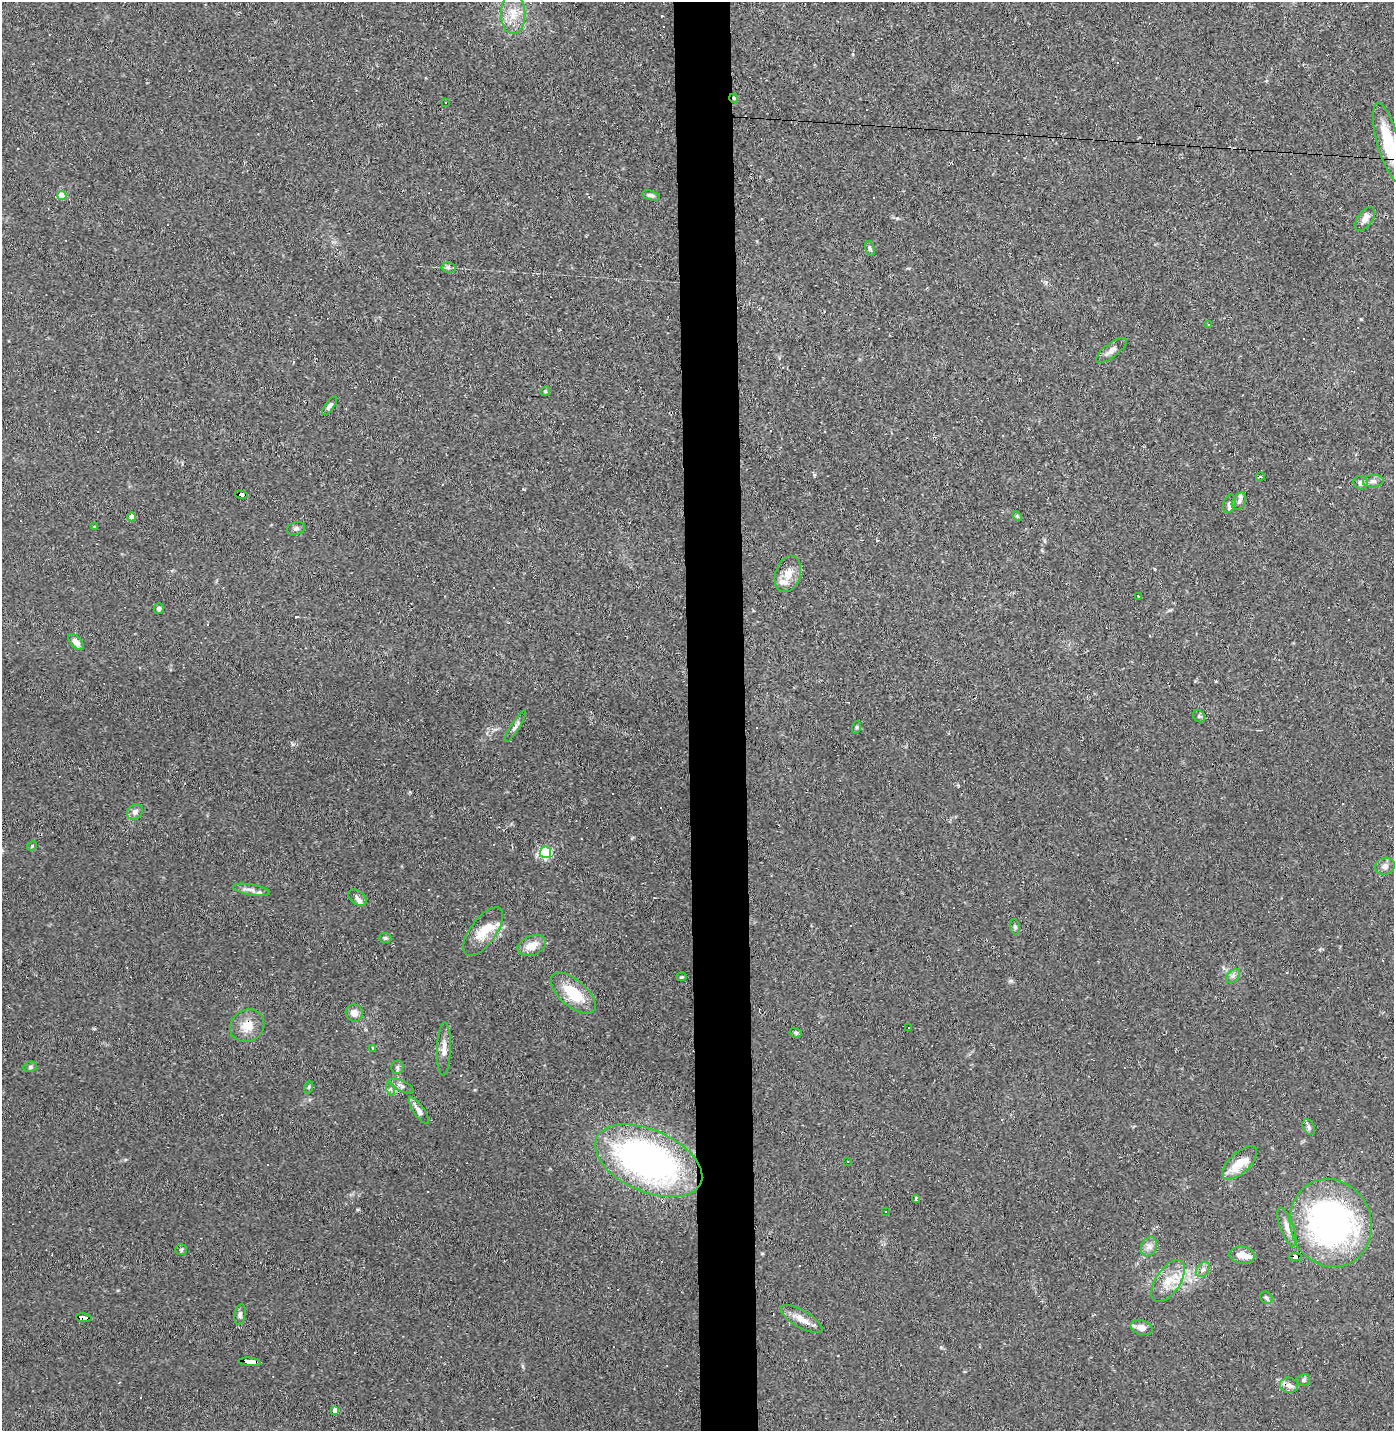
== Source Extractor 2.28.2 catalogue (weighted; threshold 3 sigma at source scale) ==
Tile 5 of 3 x 3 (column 2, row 2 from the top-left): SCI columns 1460-2851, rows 1429-2857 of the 4311 x 4285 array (HDU 1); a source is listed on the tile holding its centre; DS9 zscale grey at full resolution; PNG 1396 x 1433 px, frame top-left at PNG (2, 2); each listed source drawn as its Kron ellipse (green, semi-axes under 4 px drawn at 4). Shown black and unused: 4% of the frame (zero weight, under 2 of 3 exposures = <1% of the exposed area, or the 3 px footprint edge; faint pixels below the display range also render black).
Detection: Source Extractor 2.28.2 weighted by HDU 2 'WHT'; one run over the whole footprint, this tile lists its part. Background 0.0535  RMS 0.0052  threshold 0.0233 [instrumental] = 3 sigma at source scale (4.5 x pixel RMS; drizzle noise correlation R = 1.50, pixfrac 1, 0.05/0.05 arcsec/px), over >= 5 px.
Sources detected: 113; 26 cosmic-ray / hot-pixel residue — neither listed nor drawn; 9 inside a brighter listed object's ellipse — not listed separately; the other 78 listed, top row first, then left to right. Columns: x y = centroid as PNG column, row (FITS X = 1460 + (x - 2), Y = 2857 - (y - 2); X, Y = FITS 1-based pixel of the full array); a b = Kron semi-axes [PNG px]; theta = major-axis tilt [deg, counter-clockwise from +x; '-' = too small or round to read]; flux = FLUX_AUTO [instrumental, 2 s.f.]
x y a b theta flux
513 14 20 12 -90 9.1
734 98 4 4 - 0.83
446 102 3 3 - 1.5
1388 142 41 11 -75 20
651 195 9 4 -16 1.3
62 196 4 4 - 8.7
1365 219 14 7 56 3.3
870 248 8 4 -72 0.9
449 268 7 5 -11 1.1
1208 325 3 3 - 1.5
1111 350 18 7 37 2.9
545 391 5 4 - 0.69
330 406 11 4 53 1.7
1260 477 4 3 - 0.52
1373 481 10 6 6 2
1361 483 7 6 - 2.2
241 495 6 3 -13 48
1239 501 9 6 60 1.8
1229 504 9 6 74 1.6
1017 516 6 3 -46 0.62
132 517 4 4 - 4.6
95 527 3 2 - 0.75
296 528 9 6 14 1.2
788 574 18 12 72 6.4
1138 596 3 2 - 0.34
159 609 5 5 - 1.4
76 642 10 5 -46 3.3
1199 716 7 5 -46 0.95
515 726 19 4 57 2
857 727 6 4 72 0.63
135 812 8 7 - 2
32 846 5 4 - 0.57
546 852 6 5 - 50
1385 866 10 8 19 2.4
251 890 19 5 -10 2.7
357 898 10 6 -37 1.8
1015 927 8 5 -79 1.1
483 932 29 13 53 11
385 938 6 5 - 0.85
532 946 15 9 23 6.4
1233 976 8 5 45 1.4
682 977 5 4 - 0.64
573 993 27 13 -41 18
354 1013 9 8 - 3.6
247 1026 17 16 - 8
909 1028 2 2 - 0.44
796 1033 6 4 -17 0.8
372 1048 4 2 - 0.41
444 1049 27 7 88 4.5
30 1067 6 5 - 1.1
397 1067 6 6 - 1.1
402 1086 13 5 -25 2
309 1087 6 4 70 0.6
391 1089 6 4 -71 0.96
419 1110 15 5 -55 2.9
1309 1127 8 5 -63 1.3
649 1161 57 31 -24 190
848 1161 2 2 - 0.43
1240 1163 22 10 43 11
916 1199 4 3 - 1.1
885 1211 2 2 - 0.37
1331 1223 44 40 -68 160
1287 1227 21 6 -69 3.7
1149 1247 10 8 69 2.7
181 1250 5 5 - 0.78
1242 1255 12 8 -7 4.4
1295 1257 6 4 -1 29
1203 1270 8 6 51 1.7
1168 1281 24 12 56 9.8
1266 1298 7 5 -44 1
240 1314 10 5 81 1.4
84 1318 8 4 -7 34
802 1319 23 8 -30 5.6
1142 1328 11 7 -17 3.9
250 1362 11 3 -5 70
1304 1380 6 6 - 1.1
1289 1385 9 7 -14 2.7
335 1410 4 4 - 3.5
Overlapping masked pixels (flux is a lower limit): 7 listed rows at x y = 734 98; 1388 142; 241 495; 247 1026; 1295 1257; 84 1318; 250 1362
Isophote crosses this tile's border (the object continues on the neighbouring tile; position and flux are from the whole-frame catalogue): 1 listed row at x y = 1388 142